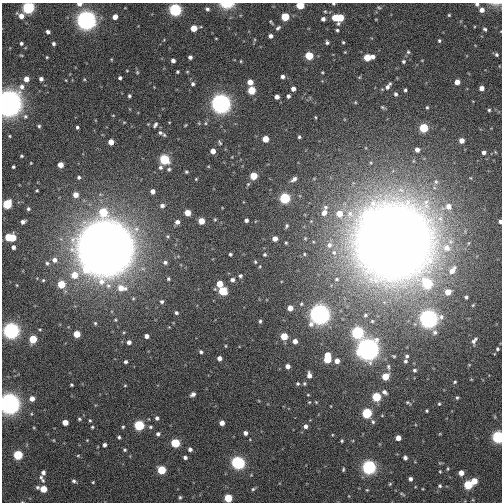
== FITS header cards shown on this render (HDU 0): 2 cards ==
NAXIS1  =                  500
NAXIS2  =                  500

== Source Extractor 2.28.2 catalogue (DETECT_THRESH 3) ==
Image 500 x 500 px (HDU 0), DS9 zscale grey, 1 PNG px = 1 image px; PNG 504 x 504 px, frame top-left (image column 1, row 500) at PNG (2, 3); no overlay
Background 522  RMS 5.1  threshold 15.2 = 3 sigma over >= 5 px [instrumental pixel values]
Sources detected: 251; all 251 listed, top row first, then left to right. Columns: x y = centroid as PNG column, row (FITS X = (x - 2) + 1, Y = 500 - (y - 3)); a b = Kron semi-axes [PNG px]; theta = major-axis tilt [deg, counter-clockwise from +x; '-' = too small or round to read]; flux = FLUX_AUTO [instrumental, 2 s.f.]
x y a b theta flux
79 4 6 4 2 1.7e+03
227 4 9 5 0 1.0e+04
333 4 4 3 - 4.1e+02
477 4 5 4 - 7.4e+02
496 4 16 4 0 1.1e+03
300 5 5 4 - 1.3e+04
28 8 5 5 - 5.8e+04
379 8 6 3 -3 4.0e+02
207 9 4 4 - 6.8e+02
175 10 5 5 - 7.2e+04
482 10 5 5 - 1.7e+03
325 11 5 3 - 3.5e+02
449 15 3 3 - 3.2e+02
21 16 8 6 -30 2.5e+03
115 17 4 4 - 2.4e+03
285 17 5 5 - 1.3e+04
335 17 6 4 -76 6.1e+03
340 18 6 5 - 8.7e+03
323 19 4 4 - 1.1e+03
86 20 6 6 - 3.8e+05
271 22 7 3 -56 4.0e+02
194 28 5 5 - 5.7e+03
278 28 7 4 43 6.5e+02
485 29 4 3 - 5.1e+02
337 30 3 3 - 5.0e+02
48 32 4 4 - 8.8e+02
270 36 4 4 - 1.2e+03
216 38 3 2 - 2.0e+02
439 41 4 3 - 4.5e+02
327 42 4 4 - 6.6e+02
343 42 4 4 - 4.0e+02
21 43 4 4 - 5.8e+02
53 44 4 3 - 6.8e+02
345 52 4 4 - 2.6e+02
408 52 6 5 - 6.3e+02
21 55 5 3 - 2.8e+02
496 55 4 4 - 5.8e+02
309 56 5 5 - 1.2e+04
373 56 4 4 - 1.2e+03
47 57 3 3 - 3.0e+02
190 57 4 4 - 9.2e+02
367 57 5 5 - 7.8e+03
173 61 4 4 - 1.1e+03
241 61 4 3 - 3.0e+02
403 61 5 5 - 5.8e+02
137 72 5 4 - 3.6e+02
177 72 3 3 - 4.4e+02
322 72 4 3 - 3.0e+02
282 77 4 4 - 1.0e+03
360 77 6 3 70 3.4e+02
120 78 4 3 - 7.2e+02
26 79 5 5 - 2.6e+03
41 79 4 4 - 1.1e+03
250 82 5 4 - 3.0e+03
457 82 4 4 - 2.6e+03
193 84 4 4 - 6.9e+02
388 86 10 5 54 1.4e+03
481 88 4 4 - 1.9e+03
293 89 4 4 - 1.6e+03
252 90 5 5 - 1.2e+04
405 90 4 3 - 5.5e+02
396 94 5 4 - 6.9e+02
129 96 3 3 - 5.4e+02
288 96 4 4 - 8.5e+02
277 97 4 4 - 1.5e+03
355 102 4 3 - 2.9e+02
8 103 7 7 - 9.2e+05
221 104 6 6 - 4.1e+05
382 107 5 4 - 4.2e+02
427 107 4 4 - 3.8e+02
489 110 4 4 - 4.6e+02
25 116 7 6 - 9.1e+02
315 117 4 3 - 2.8e+02
205 123 5 3 - 4.1e+02
155 125 7 4 54 7.2e+02
39 126 4 4 - 5.1e+02
77 127 3 3 - 5.4e+02
423 128 5 5 - 1.9e+04
160 133 7 6 - 1.0e+03
9 136 4 4 - 3.5e+02
299 137 4 4 - 5.2e+02
265 139 5 5 - 5.4e+03
461 140 4 4 - 2.3e+03
111 142 4 4 - 3.1e+03
220 142 8 4 -65 4.9e+02
417 150 4 4 - 1.5e+03
213 151 4 4 - 2.6e+03
484 152 4 4 - 1.1e+03
21 156 4 3 - 4.1e+02
164 159 5 5 - 3.2e+04
31 163 3 3 - 2.3e+02
60 165 4 4 - 3.5e+03
13 167 3 3 - 4.8e+02
160 167 6 5 - 7.9e+02
169 169 5 5 - 5.7e+02
186 172 4 3 - 4.5e+02
253 176 5 5 - 8.9e+03
79 177 5 4 - 5.8e+02
196 179 3 3 - 2.8e+02
294 179 8 5 38 1.2e+03
436 182 7 7 - 1.1e+03
37 190 3 2 - 3.0e+02
152 191 4 4 - 1.6e+03
76 195 5 5 - 2.8e+03
285 198 5 5 - 3.6e+04
7 204 5 5 - 2.0e+04
162 206 6 5 - 1.1e+03
448 206 13 9 17 4.0e+03
326 207 7 6 - 9.8e+02
28 209 5 4 - 6.0e+02
324 212 11 8 59 2.4e+03
187 213 5 5 - 4.5e+03
340 214 8 8 - 5.3e+03
215 220 4 4 - 3.7e+02
246 220 4 4 - 9.2e+02
201 221 5 5 - 5.4e+03
500 221 3 3 - 7.3e+02
23 222 5 4 - 1.1e+03
177 222 5 5 - 1.6e+03
287 226 5 3 - 4.9e+02
168 236 5 5 - 4.7e+02
8 237 5 5 - 8.7e+03
12 238 5 4 - 7.2e+03
305 238 4 4 - 3.4e+02
275 239 4 4 - 2.0e+03
394 242 28 24 -49 6.3e+06
286 243 3 2 - 3.2e+02
329 245 10 8 33 2.5e+03
13 247 4 4 - 1.1e+03
105 248 19 17 75 3.4e+06
334 252 8 8 - 2.2e+03
230 254 3 3 - 5.2e+02
304 254 4 4 - 3.2e+02
265 255 3 3 - 4.6e+02
55 260 7 6 - 1.8e+03
165 262 6 6 - 9.1e+02
255 262 4 3 - 3.3e+02
47 263 5 4 - 6.1e+02
452 270 11 7 52 3.6e+03
240 276 4 4 - 6.4e+02
168 279 5 4 - 5.7e+02
336 279 7 6 - 1.0e+03
43 280 5 4 - 3.9e+02
232 280 4 4 - 1.1e+03
61 284 5 5 - 9.9e+03
220 284 5 5 - 5.3e+03
121 288 12 8 -12 5.0e+03
223 291 5 5 - 1.5e+04
448 292 6 6 - 3.9e+03
466 297 3 3 - 5.5e+02
162 301 5 5 - 8.1e+02
301 304 4 4 - 3.9e+02
473 305 4 3 - 2.8e+02
290 308 4 4 - 3.1e+03
176 313 4 4 - 6.4e+02
320 314 6 6 - 4.3e+05
365 315 6 6 - 7.8e+02
429 319 6 6 - 3.0e+05
115 320 4 4 - 3.7e+02
260 321 4 4 - 5.4e+02
95 323 5 5 - 4.6e+02
11 331 6 6 - 2.0e+05
435 332 7 6 - 1.0e+03
357 333 6 6 - 6.3e+04
77 334 5 5 - 6.2e+03
147 336 4 4 - 1.6e+03
284 336 5 5 - 7.8e+03
33 339 5 5 - 1.1e+04
295 341 4 4 - 1.8e+03
474 341 8 4 58 1.1e+03
129 342 5 4 - 1.1e+03
226 346 4 3 - 2.9e+02
368 349 7 6 - 5.5e+05
497 349 4 4 - 5.0e+02
201 352 4 4 - 6.5e+02
407 356 4 3 - 5.8e+02
219 358 4 4 - 1.5e+03
327 358 8 5 87 1.3e+04
337 361 5 5 - 2.1e+03
405 361 4 4 - 5.7e+02
126 362 4 3 - 6.9e+02
288 366 4 4 - 1.7e+03
388 367 8 4 -85 6.7e+02
414 370 4 4 - 5.6e+02
309 375 6 4 -83 1.6e+03
385 376 5 5 - 7.8e+03
455 382 4 3 - 3.8e+02
298 384 4 4 - 4.3e+02
304 384 5 4 - 4.1e+02
71 385 3 3 - 4.0e+02
125 385 4 3 - 2.7e+02
384 392 7 5 -33 1.1e+03
193 394 5 4 - 1.2e+03
308 395 4 3 - 2.5e+02
376 397 5 5 - 2.0e+04
457 397 4 3 - 4.5e+02
32 399 5 5 - 2.2e+03
309 402 4 3 - 2.7e+02
316 402 4 4 - 2.9e+02
408 402 7 4 -22 4.7e+02
9 404 6 6 - 5.3e+05
439 404 4 3 - 3.9e+02
427 411 3 3 - 4.0e+02
367 413 5 5 - 2.8e+04
157 418 4 4 - 8.0e+02
79 419 4 4 - 4.1e+02
90 420 4 3 - 3.7e+02
65 422 5 4 - 3.2e+03
373 422 6 5 - 7.1e+02
222 423 4 4 - 2.0e+03
139 425 5 5 - 3.1e+04
305 426 4 4 - 1.1e+03
92 427 3 3 - 3.9e+02
123 427 4 3 - 3.6e+02
150 427 5 4 - 4.5e+02
245 433 4 4 - 1.2e+03
158 434 5 4 - 8.3e+02
119 437 3 3 - 5.3e+02
498 437 5 5 - 6.3e+04
398 438 4 4 - 2.6e+03
342 441 4 3 - 4.3e+02
175 443 5 5 - 2.0e+04
104 445 4 3 - 9.0e+02
190 449 4 4 - 9.1e+02
125 450 4 4 - 4.2e+02
18 455 5 5 - 2.3e+04
78 455 5 3 - 3.3e+02
185 457 4 4 - 8.2e+02
405 458 4 4 - 1.1e+03
238 463 7 5 -26 8.3e+04
369 467 6 6 - 1.0e+05
343 469 4 3 - 4.4e+02
162 470 5 5 - 1.5e+04
440 471 4 3 - 2.9e+02
43 472 5 4 - 1.0e+03
461 473 4 4 - 2.6e+03
41 477 5 5 - 6.3e+02
410 479 4 4 - 1.0e+03
43 480 6 5 - 5.9e+02
74 481 5 4 - 7.2e+02
474 481 5 5 - 4.4e+03
93 482 4 3 - 2.9e+02
390 484 5 4 - 3.6e+02
468 485 5 5 - 1.9e+04
440 486 5 5 - 5.2e+02
37 487 5 5 - 6.6e+02
43 489 5 5 - 6.9e+03
253 489 4 4 - 4.3e+02
402 494 8 3 -33 4.6e+02
180 497 4 3 - 4.0e+02
228 498 5 5 - 1.3e+04
At the frame edge (FLAGS 8, measured only in part): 12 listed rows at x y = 79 4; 227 4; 333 4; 477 4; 496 4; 300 5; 28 8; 8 103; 500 221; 9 404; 498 437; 228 498

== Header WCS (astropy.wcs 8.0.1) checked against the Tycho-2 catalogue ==
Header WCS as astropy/WCSLIB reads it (CRVAL/CRPIX/CD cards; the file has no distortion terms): RA---TAN/DEC--TAN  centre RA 12:00:58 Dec +44:37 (180.24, +44.62 deg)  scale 2.5 arcsec/px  FOV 20.8' x 20.8'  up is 0 deg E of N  parity normal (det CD < 0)
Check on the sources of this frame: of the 60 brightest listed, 3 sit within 3.1 arcsec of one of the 4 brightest Tycho-2 stars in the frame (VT <= 12.15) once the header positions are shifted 0.57 arcsec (0.49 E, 0.29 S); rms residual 1.02 arcsec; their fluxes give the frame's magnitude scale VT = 24.92 - 2.5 log10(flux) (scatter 0.35 mag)
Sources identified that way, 3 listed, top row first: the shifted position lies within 3.1 arcsec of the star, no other Tycho-2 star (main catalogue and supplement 1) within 6.2 arcsec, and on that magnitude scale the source's flux lands within +1.5 / -3 mag of the star's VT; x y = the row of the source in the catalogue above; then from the Tycho-2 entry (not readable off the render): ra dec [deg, ICRS J2000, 3 dp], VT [Tycho-2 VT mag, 2 dp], TYC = Tycho-2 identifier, HIP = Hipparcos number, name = IAU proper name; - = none
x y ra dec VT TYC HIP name
8 103 180.479 +44.724 11.38 3019-221-1 - -
394 242 180.102 +44.630 7.58 3019-281-1 58552 -
105 248 180.384 +44.624 8.60 3019-291-1 58644 -